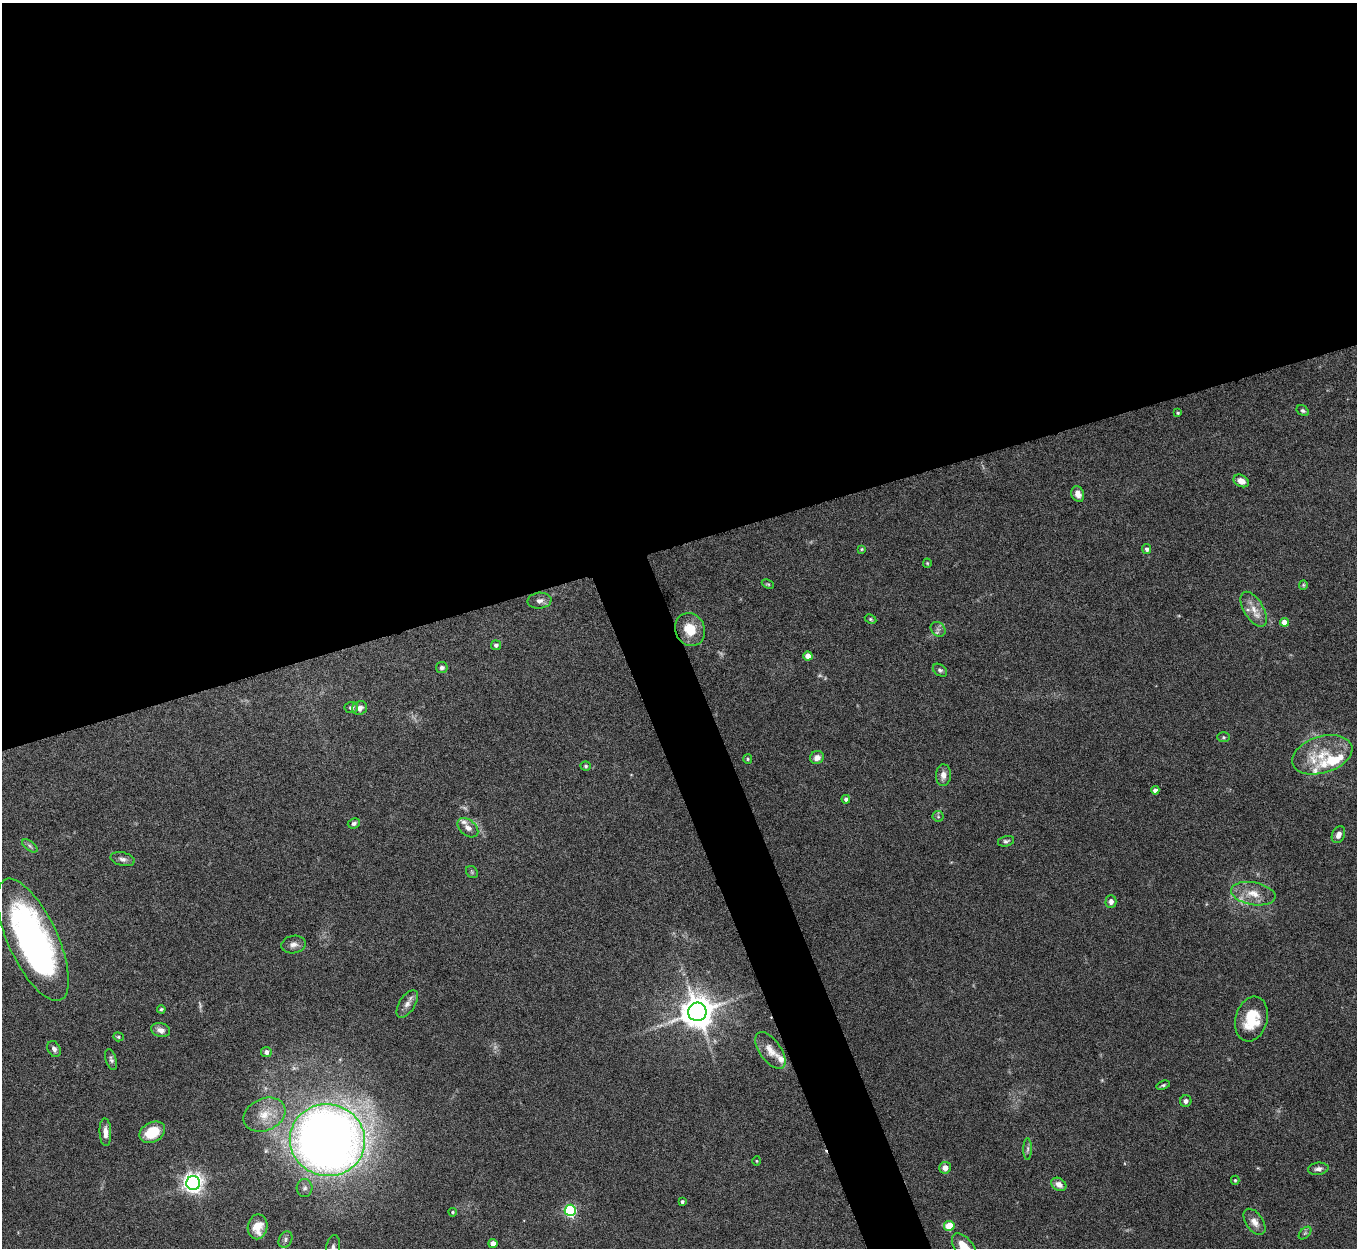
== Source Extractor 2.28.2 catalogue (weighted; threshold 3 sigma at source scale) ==
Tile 2 of 4 x 4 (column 2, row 1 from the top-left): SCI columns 1358-2712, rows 3887-5132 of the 5424 x 5408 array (HDU 1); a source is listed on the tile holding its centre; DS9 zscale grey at full resolution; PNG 1359 x 1250 px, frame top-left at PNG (2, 3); each listed source drawn as its Kron ellipse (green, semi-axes under 4 px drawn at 4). Shown black and unused: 46% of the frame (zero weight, under 5 of 10 exposures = <1% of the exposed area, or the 3 px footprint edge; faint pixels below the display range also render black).
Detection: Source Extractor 2.28.2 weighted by HDU 2 'WHT'; one run over the whole footprint, this tile lists its part. Background 0.142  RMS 0.0057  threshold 0.0232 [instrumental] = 3 sigma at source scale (4.09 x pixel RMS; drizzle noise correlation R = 1.36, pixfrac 0.8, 0.05/0.05 arcsec/px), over >= 5 px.
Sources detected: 89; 7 too faint to see at this stretch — neither listed nor drawn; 6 inside a brighter listed object's ellipse — not listed separately; the other 76 listed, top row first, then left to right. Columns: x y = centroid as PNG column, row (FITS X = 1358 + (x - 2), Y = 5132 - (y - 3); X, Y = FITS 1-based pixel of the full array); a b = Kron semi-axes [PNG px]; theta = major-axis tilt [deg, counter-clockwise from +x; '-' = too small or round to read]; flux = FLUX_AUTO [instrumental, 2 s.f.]
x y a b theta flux
1303 411 7 4 -32 1.1
1178 413 4 3 - 0.67
1241 481 8 5 -27 4.2
1078 494 8 6 -67 3.5
862 549 4 3 - 0.5
1147 549 5 4 - 1.4
927 563 4 4 - 0.53
768 584 6 4 -24 0.64
1303 585 4 4 - 0.61
540 601 12 8 5 2.5
1254 609 19 9 -59 6.8
870 619 6 4 -27 0.7
1284 622 4 4 - 6.5
690 629 17 14 -68 11
938 629 8 6 -44 1.7
496 645 5 4 - 1.4
808 656 4 4 - 6.6
442 668 6 5 - 1.5
940 670 8 5 -35 1.2
351 707 6 5 - 1.5
360 708 8 6 30 2.8
1224 737 6 5 - 0.79
1322 755 31 18 17 19
817 757 7 6 - 3.4
748 759 5 4 - 0.66
586 766 5 4 - 0.89
943 775 11 7 87 3.6
1155 790 4 4 - 2.3
846 799 4 4 - 1.1
938 816 6 5 - 0.79
354 823 6 5 - 1.3
468 828 12 7 -40 3.3
1338 835 9 6 66 2.9
1006 841 8 5 14 1.2
30 846 9 4 -36 1.3
123 859 12 6 -14 2.1
472 872 6 5 - 0.78
1253 894 22 11 -10 8.7
1111 902 6 5 - 2.4
33 940 66 24 -65 180
294 945 12 8 9 2.9
407 1004 15 8 57 3.5
161 1009 4 4 - 0.76
697 1012 9 9 - 1100
1251 1019 23 16 75 19
161 1030 9 7 -16 3.5
118 1037 5 4 - 0.7
54 1049 8 6 -64 2.1
770 1050 21 10 -54 6.5
266 1052 5 5 - 2.3
111 1059 11 5 -73 1.5
1163 1085 7 4 19 0.83
1186 1101 6 5 - 1.6
264 1115 22 16 24 11
105 1132 14 6 -87 3.9
152 1132 13 9 27 16
327 1140 38 36 -14 680
1028 1149 11 4 89 1.4
757 1161 5 3 - 0.44
945 1168 6 6 - 3.8
1318 1169 10 6 7 2.2
1235 1180 4 4 - 0.7
193 1183 7 7 - 300
1059 1184 8 6 -32 3.2
305 1188 9 8 - 2
682 1202 3 3 - 1.2
570 1210 5 5 - 67
453 1212 4 3 - 0.62
1254 1222 15 8 -55 4.2
949 1226 5 5 - 19
258 1227 12 10 80 11
1305 1233 7 4 45 1
285 1239 8 6 61 1.6
493 1243 4 4 - 5.1
964 1247 16 9 -51 10
333 1248 13 7 80 2.4
Isophote crosses this tile's border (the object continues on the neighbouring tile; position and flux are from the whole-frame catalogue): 2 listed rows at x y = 964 1247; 333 1248